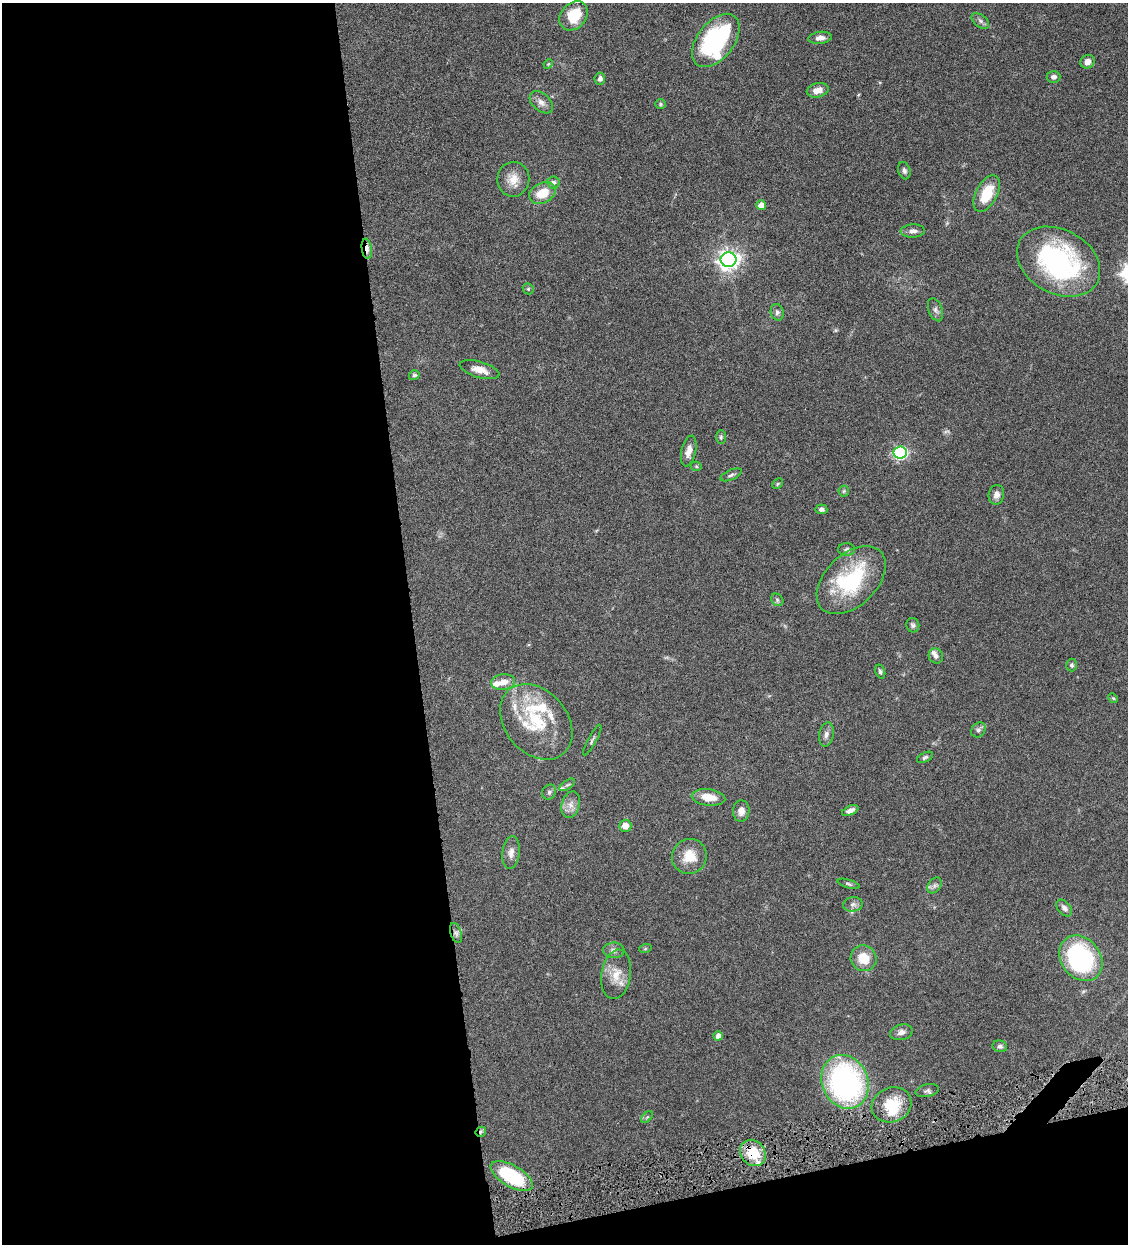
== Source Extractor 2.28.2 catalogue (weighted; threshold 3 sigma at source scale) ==
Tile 13 of 4 x 4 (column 1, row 4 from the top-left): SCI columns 263-1388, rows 3-1244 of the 4911 x 4971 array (HDU 1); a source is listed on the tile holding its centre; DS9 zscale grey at full resolution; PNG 1130 x 1246 px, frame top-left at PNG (2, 3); each listed source drawn as its Kron ellipse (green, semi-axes under 4 px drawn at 4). Shown black and unused: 40% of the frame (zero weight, under 4 of 8 exposures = <1% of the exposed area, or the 3 px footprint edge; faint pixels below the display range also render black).
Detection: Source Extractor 2.28.2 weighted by HDU 2 'WHT'; one run over the whole footprint, this tile lists its part. Background 0.0442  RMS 0.0037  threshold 0.0153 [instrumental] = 3 sigma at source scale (4.09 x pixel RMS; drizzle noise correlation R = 1.36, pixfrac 0.8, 0.05/0.05 arcsec/px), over >= 5 px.
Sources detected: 90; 1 too faint to see at this stretch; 1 inside a brighter object's white glare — neither listed nor drawn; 10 inside a brighter listed object's ellipse — not listed separately; the other 78 listed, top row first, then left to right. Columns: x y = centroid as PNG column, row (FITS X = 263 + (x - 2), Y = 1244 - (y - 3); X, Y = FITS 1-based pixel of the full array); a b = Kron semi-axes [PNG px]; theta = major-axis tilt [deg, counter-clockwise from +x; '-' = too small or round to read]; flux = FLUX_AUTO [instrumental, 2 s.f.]
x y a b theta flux
574 16 16 12 49 10
980 21 10 6 -39 1.1
820 38 12 6 8 1.8
716 40 31 18 52 45
1088 62 7 6 - 1.9
548 64 5 4 - 0.34
1054 77 7 6 - 1.2
600 79 6 5 - 1.1
818 90 11 7 14 2.7
541 102 13 8 -42 2.1
660 104 5 5 - 0.48
904 171 9 6 -73 1
513 179 17 16 - 4.7
553 182 6 6 - 0.87
542 193 14 10 26 6.8
987 193 20 10 62 10
761 205 5 4 - 3.3
913 231 12 6 3 1.7
367 249 10 5 -81 2.2
729 260 8 7 - 210
1059 262 44 32 -28 56
528 289 6 5 - 0.49
935 310 12 7 -70 1.2
777 312 8 6 -75 1
479 370 20 8 -16 3.5
414 375 5 5 - 0.84
721 437 7 5 89 0.58
689 451 16 7 77 2.9
900 453 6 6 - 51
696 466 5 5 - 0.47
731 475 11 5 23 0.92
778 484 6 3 45 0.39
844 491 5 5 - 0.53
996 495 10 7 79 1.9
821 509 6 5 - 1
846 550 8 6 0 0.96
851 580 41 25 44 30
777 600 7 5 -48 0.75
913 625 7 6 - 0.81
936 656 8 7 - 1.2
1072 665 6 5 - 0.69
880 672 7 4 -73 0.72
503 682 12 8 6 3
1113 698 5 4 - 0.36
536 722 42 31 -49 21
978 730 8 6 49 1
826 734 12 7 80 1.6
592 740 17 3 62 0.72
925 757 9 4 25 0.68
567 785 9 4 34 0.71
549 792 8 6 56 0.83
708 797 17 8 -6 5.3
571 805 13 9 74 2.4
850 810 9 4 25 1.4
741 811 11 8 87 2.2
625 826 6 6 - 2.6
511 853 16 8 83 2.4
689 856 18 17 - 6.9
849 884 11 4 -16 0.71
934 885 9 6 56 1.1
853 904 9 7 9 1.3
1064 908 9 6 -50 1.3
456 933 10 5 -71 1.1
645 949 6 4 19 0.45
614 950 11 7 -2 1.5
864 958 13 12 - 7
1081 958 24 19 -51 50
616 974 25 14 81 6.3
901 1032 11 7 15 1.7
718 1036 4 4 - 2.2
1000 1046 7 6 - 0.88
845 1082 27 23 -66 76
927 1091 12 6 13 1.1
892 1105 20 17 22 11
647 1117 7 4 44 0.49
481 1132 6 4 48 0.67
753 1153 14 12 -50 9.9
512 1176 23 10 -30 24
Overlapping masked pixels (flux is a lower limit): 3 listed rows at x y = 367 249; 481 1132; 753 1153